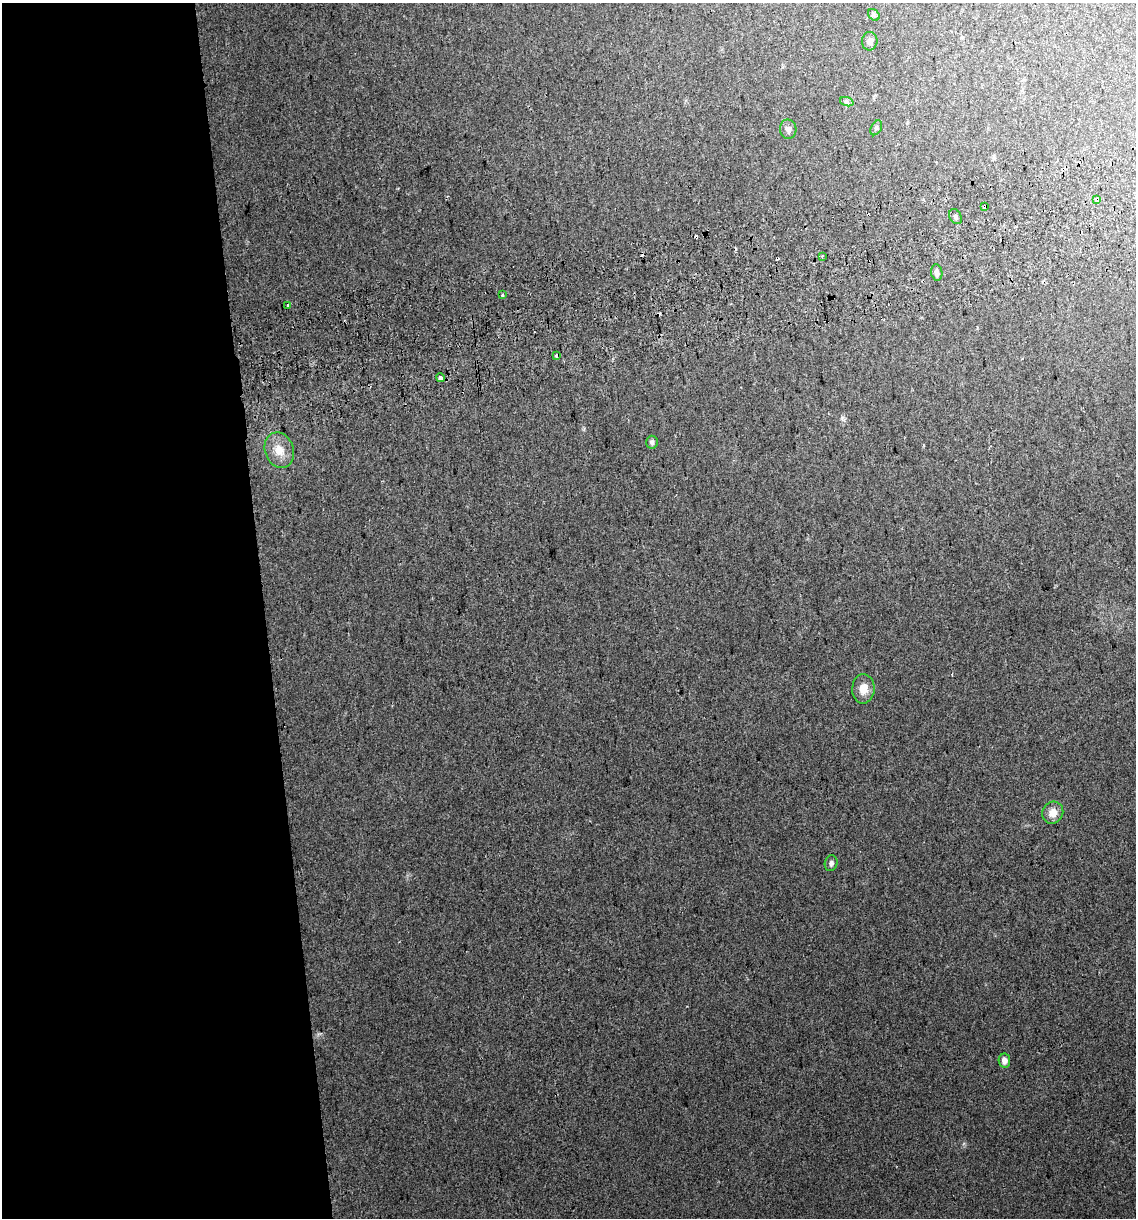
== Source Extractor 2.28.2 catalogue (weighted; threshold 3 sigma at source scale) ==
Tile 9 of 4 x 4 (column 1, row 3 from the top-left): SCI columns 80-1213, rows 1258-2473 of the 4646 x 4948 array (HDU 1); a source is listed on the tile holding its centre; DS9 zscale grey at full resolution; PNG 1138 x 1220 px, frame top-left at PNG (2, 3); each listed source drawn as its Kron ellipse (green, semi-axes under 4 px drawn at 4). Shown black and unused: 23% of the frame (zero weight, under 2 of 3 exposures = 2% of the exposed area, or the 3 px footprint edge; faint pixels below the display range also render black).
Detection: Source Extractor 2.28.2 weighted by HDU 2 'WHT'; one run over the whole footprint, this tile lists its part. Background 0.046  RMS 0.012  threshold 0.0541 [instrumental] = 3 sigma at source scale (4.5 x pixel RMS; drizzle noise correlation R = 1.50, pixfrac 1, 0.0396/0.0396 arcsec/px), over >= 5 px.
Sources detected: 26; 6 cosmic-ray / hot-pixel residue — neither listed nor drawn; the other 20 listed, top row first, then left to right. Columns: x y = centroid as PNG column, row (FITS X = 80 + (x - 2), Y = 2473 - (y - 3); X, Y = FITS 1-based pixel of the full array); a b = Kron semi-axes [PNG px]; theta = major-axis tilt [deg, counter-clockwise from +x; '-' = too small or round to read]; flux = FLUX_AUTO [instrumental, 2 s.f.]
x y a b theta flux
874 15 6 5 - 2.4
870 41 9 7 86 5.1
847 102 7 4 -19 2.3
876 128 8 5 60 2.1
788 129 9 8 - 4.4
1097 199 3 3 - 36
985 207 4 4 - 15
956 217 8 6 -60 2.5
822 257 3 3 - 1.6
937 273 8 5 -81 4.9
502 295 3 3 - 5.3
288 306 3 3 - 6
556 356 3 3 - 2.4
440 378 4 3 - 19
652 442 6 5 - 3.6
279 450 18 14 -70 17
863 689 15 11 88 14
1053 813 11 10 - 11
831 863 8 6 77 3.4
1004 1061 7 6 - 6.6
Overlapping masked pixels (flux is a lower limit): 2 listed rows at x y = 1097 199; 985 207